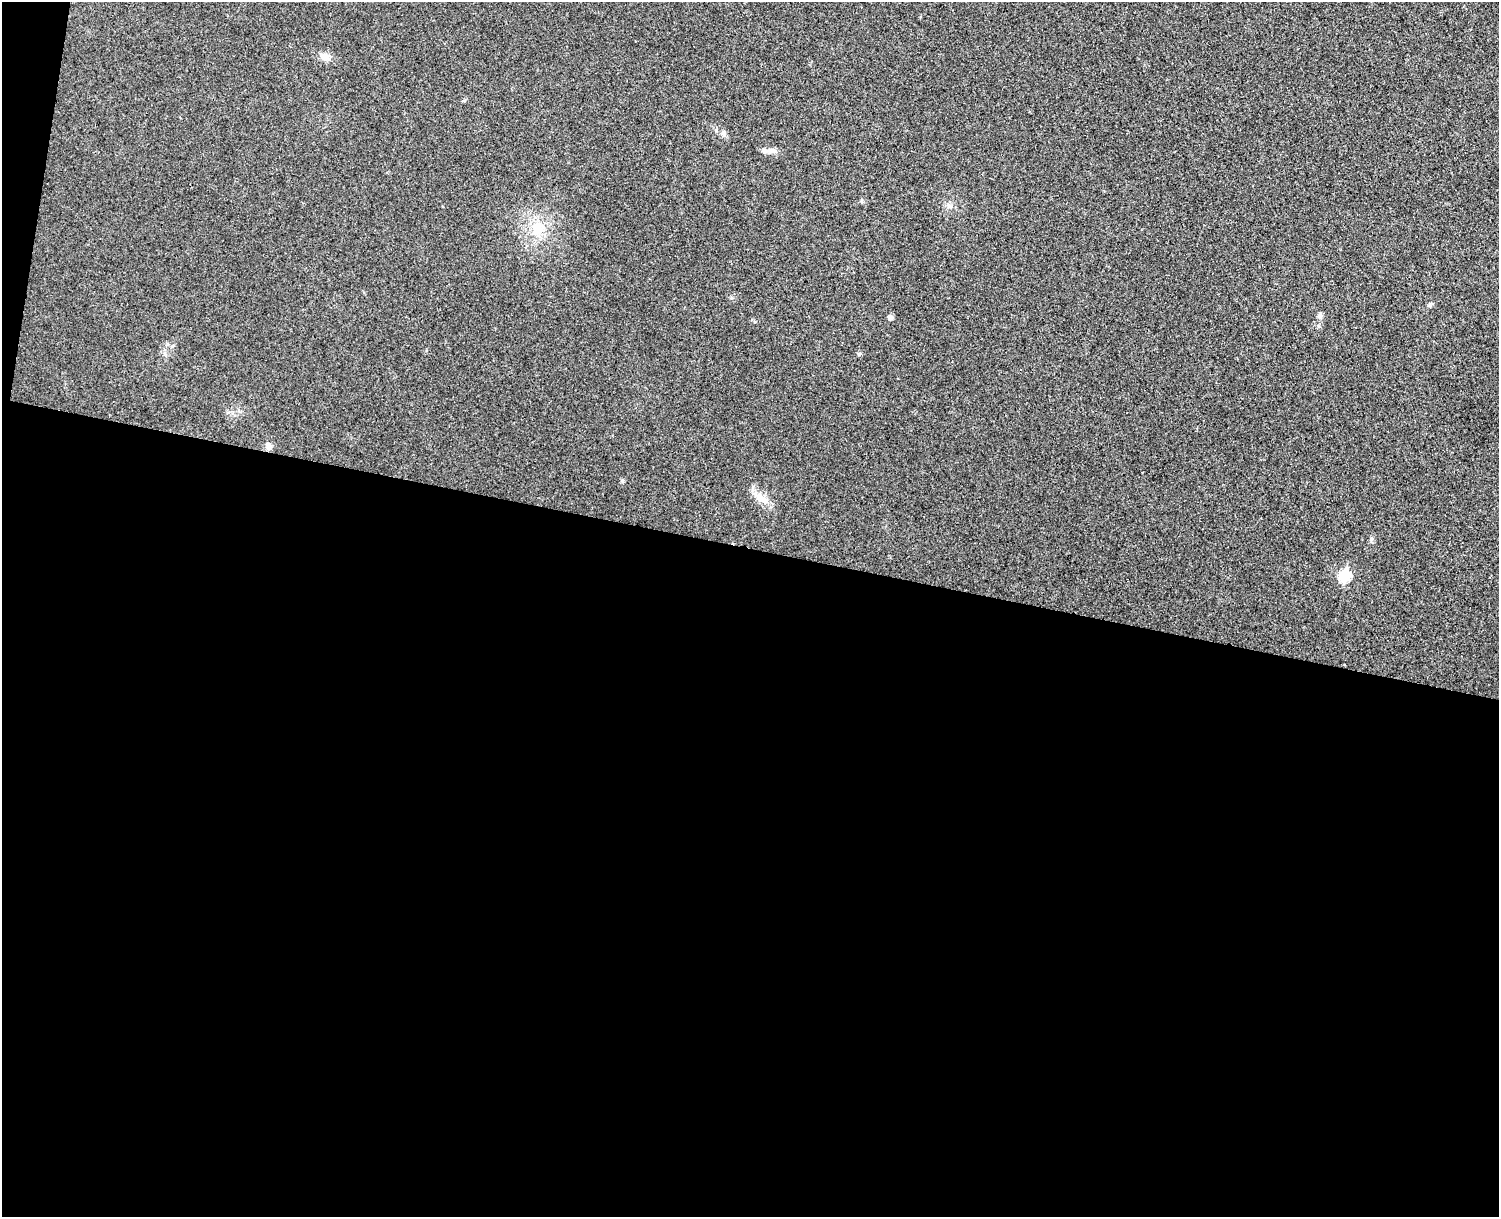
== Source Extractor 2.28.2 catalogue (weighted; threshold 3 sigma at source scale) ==
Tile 10 of 3 x 4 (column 1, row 4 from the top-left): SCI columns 174-1670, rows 18-1232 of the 4954 x 4892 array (HDU 1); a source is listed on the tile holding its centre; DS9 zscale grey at full resolution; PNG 1501 x 1219 px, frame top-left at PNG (2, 2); no overlay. Shown black and unused: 56% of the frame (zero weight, under 3 of 4 exposures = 6% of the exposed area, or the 3 px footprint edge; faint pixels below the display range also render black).
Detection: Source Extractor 2.28.2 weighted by HDU 2 'WHT'; one run over the whole footprint, this tile lists its part. Background 0.0219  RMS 0.0062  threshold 0.0281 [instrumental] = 3 sigma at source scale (4.5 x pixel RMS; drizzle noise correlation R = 1.50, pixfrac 1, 0.05/0.05 arcsec/px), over >= 5 px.
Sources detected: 8; all 8 listed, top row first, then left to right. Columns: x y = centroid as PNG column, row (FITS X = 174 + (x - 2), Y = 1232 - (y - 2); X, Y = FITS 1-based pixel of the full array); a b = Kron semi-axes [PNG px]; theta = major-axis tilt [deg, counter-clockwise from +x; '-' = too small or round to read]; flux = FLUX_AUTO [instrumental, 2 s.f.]
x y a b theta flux
324 56 13 7 -19 3.5
772 151 11 7 -7 3
537 228 19 15 -77 12
1320 316 7 7 - 1.8
890 317 5 5 - 2.3
268 446 9 6 83 2.5
762 499 19 8 -24 5.6
1344 576 7 6 - 36